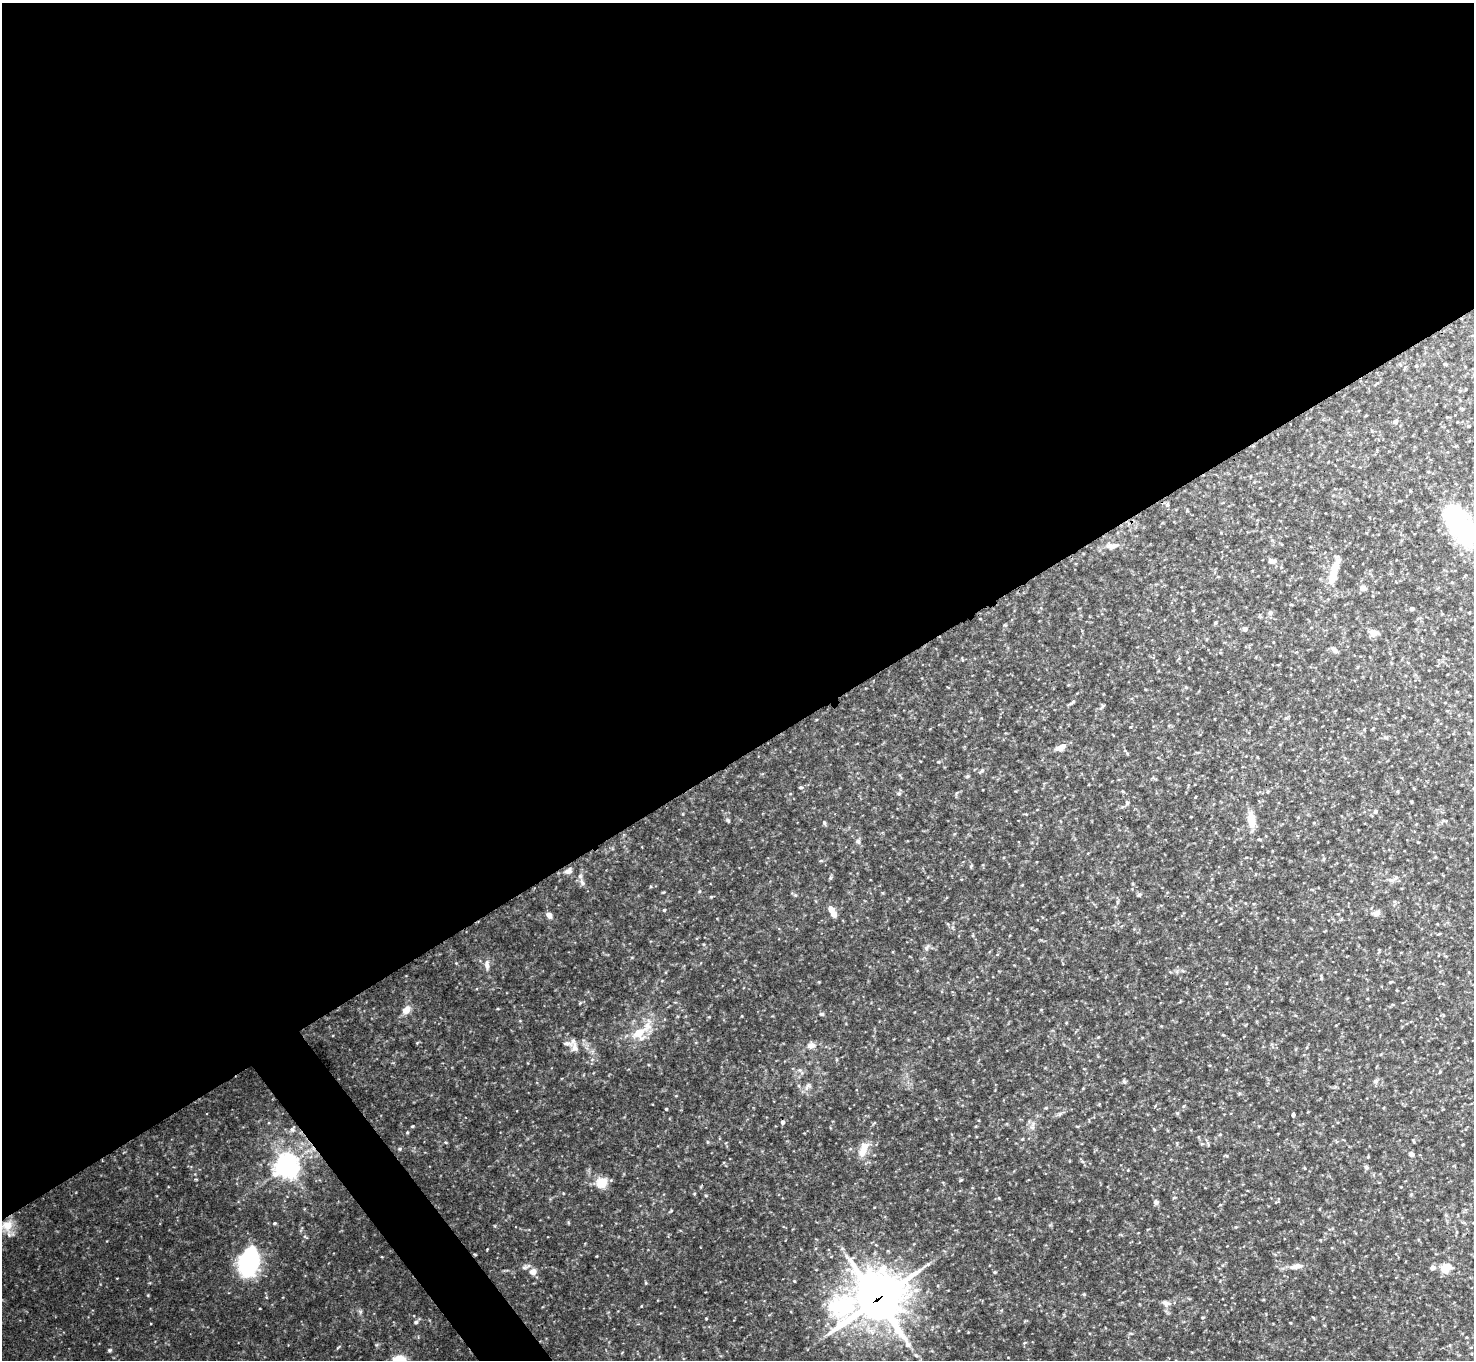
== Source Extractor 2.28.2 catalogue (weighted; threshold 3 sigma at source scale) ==
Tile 2 of 4 x 4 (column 2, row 1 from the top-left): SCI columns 1480-2951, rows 4240-5597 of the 5904 x 5905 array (HDU 1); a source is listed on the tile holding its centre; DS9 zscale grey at full resolution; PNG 1476 x 1362 px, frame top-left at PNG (2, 3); no overlay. Shown black and unused: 57% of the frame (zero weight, under 3 of 4 exposures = <1% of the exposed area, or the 3 px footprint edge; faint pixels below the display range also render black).
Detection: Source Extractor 2.28.2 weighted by HDU 2 'WHT'; one run over the whole footprint, this tile lists its part. Background 0.132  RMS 0.0051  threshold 0.0231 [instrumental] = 3 sigma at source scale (4.5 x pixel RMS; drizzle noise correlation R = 1.50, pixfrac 1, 0.05/0.05 arcsec/px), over >= 5 px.
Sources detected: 156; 3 inside a brighter listed object's ellipse — not listed separately; the other 153 listed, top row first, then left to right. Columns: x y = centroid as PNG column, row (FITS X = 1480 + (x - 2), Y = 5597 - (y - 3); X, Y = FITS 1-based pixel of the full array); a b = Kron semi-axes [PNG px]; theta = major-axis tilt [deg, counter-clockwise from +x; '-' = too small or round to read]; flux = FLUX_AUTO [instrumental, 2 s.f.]
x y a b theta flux
1445 364 5 4 - 0.53
1416 366 4 3 - 0.66
1395 421 5 5 - 2.6
1167 504 7 5 70 0.93
1187 510 5 4 - 0.48
1460 525 49 24 -61 70
1112 546 19 8 5 4.2
1272 561 11 7 -2 2.6
1334 571 39 10 74 13
1218 576 5 3 - 0.48
1452 582 4 4 - 0.5
1363 588 9 7 -8 2.3
1412 609 4 4 - 1.7
1270 613 7 6 - 1.5
980 619 4 3 - 0.36
1215 623 4 4 - 0.75
1245 629 5 4 - 1.9
1374 633 11 8 -16 3.4
1334 650 10 6 -46 1.8
1068 685 5 3 - 0.45
1186 687 5 4 - 0.65
1072 702 10 3 33 1
1102 706 8 4 44 0.94
1169 725 6 4 4 0.63
1130 727 4 3 - 0.43
1386 738 6 5 - 0.95
1061 747 13 7 25 4.2
1127 753 5 4 - 0.59
982 771 8 4 41 0.98
967 776 6 4 21 0.76
800 787 5 4 - 0.83
1414 788 5 3 - 0.42
1268 792 6 4 70 0.66
899 793 7 6 - 1.1
1127 803 6 5 - 1.2
1375 812 6 5 - 0.98
1026 814 4 3 - 0.41
728 820 7 5 -46 0.93
1251 820 16 8 -79 10
1444 821 8 4 -2 0.8
824 823 8 4 -66 0.87
1260 839 7 3 -9 0.63
858 841 8 7 - 1.5
1418 842 4 3 - 0.37
821 861 6 4 1 0.62
971 866 6 4 48 0.7
568 871 11 8 26 2.6
830 878 6 5 - 0.76
1392 880 16 5 10 2.3
582 882 12 6 -67 2.3
1022 885 4 4 - 0.42
699 891 5 4 - 0.64
795 895 6 4 -44 0.74
1139 895 6 5 - 0.85
711 897 5 4 - 0.51
831 909 8 6 -43 3.7
664 910 4 4 - 0.62
1376 913 11 8 8 2.6
549 915 9 6 -52 2.6
948 924 5 3 - 0.56
1439 934 6 3 20 0.46
927 947 11 6 52 1.6
1379 950 4 4 - 0.53
632 957 5 3 - 0.45
487 965 15 7 -88 3.1
1321 977 8 3 -74 0.78
1391 982 5 4 - 0.58
580 1003 5 3 - 0.45
406 1010 12 9 47 4.4
1041 1010 5 3 - 0.39
822 1014 6 4 -1 0.93
742 1016 4 3 - 0.36
709 1017 4 3 - 0.45
1066 1023 4 3 - 0.46
1336 1025 3 3 - 0.34
1161 1026 4 3 - 0.39
639 1033 26 17 24 15
1223 1035 5 3 - 0.51
1098 1037 4 3 - 0.46
417 1043 5 4 - 0.53
811 1045 11 8 5 3.5
574 1047 16 10 83 4
1226 1069 5 3 - 0.38
799 1070 8 6 -20 1.6
1440 1072 5 4 - 0.53
1124 1081 6 5 - 1
1376 1081 8 7 - 1.6
808 1086 14 8 49 2.8
1083 1088 4 3 - 0.47
1184 1106 6 3 70 0.64
1046 1108 5 4 - 0.6
666 1109 3 3 - 0.59
1293 1115 4 3 - 1.2
783 1122 5 4 - 1.2
412 1126 4 3 - 0.58
1032 1126 14 6 79 2.9
1077 1126 5 3 - 0.46
292 1129 9 7 53 2
1154 1129 5 4 - 0.54
407 1132 5 4 - 0.59
1220 1134 5 3 - 0.49
1022 1139 5 3 - 0.48
1413 1141 5 3 - 0.54
446 1142 6 4 -20 0.57
1202 1144 5 5 - 0.8
1463 1144 5 3 - 0.36
400 1149 5 5 - 0.82
863 1149 24 10 62 7.4
1411 1154 7 6 - 1.8
1226 1155 6 3 -20 0.53
287 1166 9 8 - 410
1366 1167 8 6 -30 1.3
1305 1168 4 3 - 0.38
1128 1170 4 3 - 0.36
961 1180 5 4 - 0.61
602 1182 15 13 34 7.9
563 1193 4 3 - 0.37
694 1193 5 3 - 0.46
706 1195 5 3 - 0.52
1174 1197 6 3 9 0.55
999 1198 5 3 - 0.51
1156 1202 6 5 - 1.6
1319 1209 4 3 - 0.4
671 1211 6 3 44 0.59
275 1223 5 4 - 0.79
7 1225 16 15 - 9.1
305 1237 8 3 -34 0.72
1320 1240 4 3 - 0.43
475 1254 5 3 - 0.47
249 1262 28 18 71 66
1295 1267 18 7 7 4.3
1446 1267 5 5 - 27
524 1268 11 7 27 1.8
1432 1268 6 6 - 2
533 1272 8 7 - 4.1
995 1272 4 4 - 0.6
794 1281 4 3 - 0.46
646 1283 5 3 - 0.49
1084 1294 5 4 - 0.66
148 1295 4 3 - 0.45
877 1299 27 21 17 1400
1263 1300 4 3 - 0.45
1166 1303 14 8 -15 2.7
641 1306 4 2 - 0.34
360 1312 6 6 - 1
1202 1317 5 3 - 0.48
706 1318 4 3 - 0.36
416 1322 7 5 16 1
1324 1325 5 3 - 0.38
1024 1343 6 3 31 0.56
338 1347 8 3 35 0.63
109 1350 6 5 - 0.83
399 1360 14 11 6 10
Overlapping masked pixels (flux is a lower limit): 2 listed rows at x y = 475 1254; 877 1299
Isophote crosses this tile's border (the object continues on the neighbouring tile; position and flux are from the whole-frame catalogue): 2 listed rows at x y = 1460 525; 399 1360
Unlisted compact peaks at least as high as the median listed source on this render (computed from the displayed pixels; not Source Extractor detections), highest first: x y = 376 1345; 487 1249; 938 762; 663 892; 382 1257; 568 1222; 596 1256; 495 1226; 456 963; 819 982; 1177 1113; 676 1096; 498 1009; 651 886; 703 944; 260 1308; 196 1179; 266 1297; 1005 625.